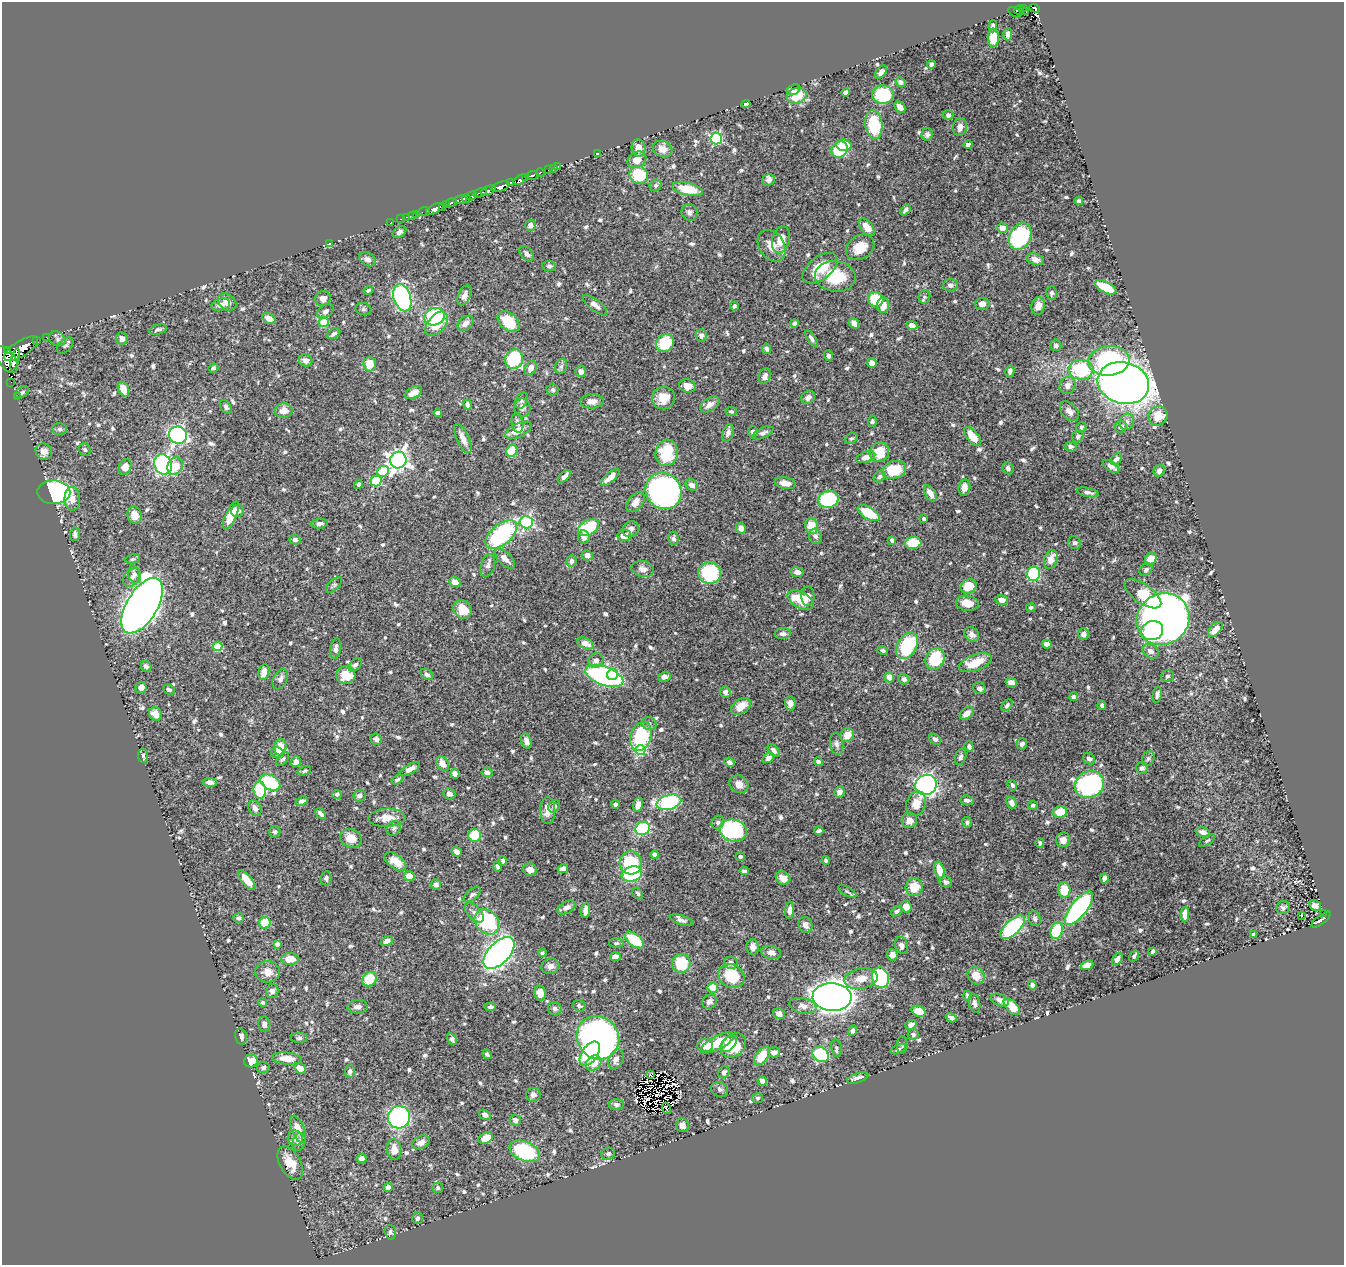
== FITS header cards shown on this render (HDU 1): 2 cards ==
NAXIS1  =                 1342
NAXIS2  =                 1263

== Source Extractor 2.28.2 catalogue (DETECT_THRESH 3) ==
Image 1342 x 1263 px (HDU 1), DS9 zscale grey, 1 PNG px = 1 image px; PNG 1346 x 1267 px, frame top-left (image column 1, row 1263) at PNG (2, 2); each listed source drawn as its Kron ellipse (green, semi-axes under 4 px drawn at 4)
Background 0.5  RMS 0.0081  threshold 0.0243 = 3 sigma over >= 5 px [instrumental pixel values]
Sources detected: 769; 7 with non-positive FLUX_AUTO (blend fragments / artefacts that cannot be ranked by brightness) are neither listed nor drawn; of the other 762, the 500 brightest by FLUX_AUTO listed and drawn (262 fainter detections omitted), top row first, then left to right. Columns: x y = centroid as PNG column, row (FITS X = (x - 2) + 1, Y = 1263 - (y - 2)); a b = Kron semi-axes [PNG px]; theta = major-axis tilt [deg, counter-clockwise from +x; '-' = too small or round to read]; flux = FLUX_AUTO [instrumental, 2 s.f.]
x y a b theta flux
1023 8 4 3 - 43
1035 8 5 3 - 22
1019 10 5 3 - 57
1026 11 3 3 - 9.7
1015 12 7 3 -29 50
993 26 6 4 85 1.3
1008 34 6 4 89 2.9
993 38 9 5 -88 10
931 64 4 3 - 1.5
881 72 7 4 50 2.2
900 82 5 4 - 1.7
793 90 7 5 26 1.8
845 92 4 4 - 1.6
883 95 11 9 1 31
797 96 10 8 18 14
746 104 4 4 - 2.3
900 107 6 4 -45 3.8
948 115 5 5 - 1.6
874 124 14 8 -82 28
960 127 8 7 - 3.4
927 135 6 6 - 1.7
716 139 6 5 - 66
844 145 7 5 -4 20
968 145 4 4 - 1.6
638 148 8 7 - 6.1
662 149 10 8 -22 5.1
839 150 8 7 - 27
598 154 4 3 - 2.6
637 160 10 7 30 7.2
558 167 3 2 - 2.6
553 168 2 2 - 4.2
548 170 3 3 - 17
540 172 4 3 - 24
532 175 6 3 19 140
639 175 10 8 -38 23
525 177 3 2 - 60
520 180 7 4 31 87
769 180 6 5 - 2.1
510 182 3 3 - 32
656 185 6 5 - 1.1
500 187 9 4 20 400
688 189 16 6 -12 16
488 190 8 3 25 140
480 193 7 3 16 130
471 196 5 3 - 100
466 199 4 3 - 41
460 200 6 4 12 60
1079 201 4 4 - 1.4
451 202 5 3 - 120
447 204 4 3 - 94
443 207 2 2 - 26
435 209 9 4 26 360
905 210 6 4 47 1.6
424 211 6 2 18 3.8
689 212 8 8 - 1.9
417 214 2 2 - 4.4
413 215 3 2 - 15
407 217 3 2 - 8.7
400 219 3 2 - 8.8
390 223 2 2 - 1.1
530 225 5 5 - 3.2
867 227 10 5 -51 7.5
1002 228 5 5 - 6.9
399 232 8 5 37 1.6
1020 237 14 10 61 50
781 240 14 8 75 8.8
329 243 3 3 - 14
772 246 17 12 -56 7.3
860 247 15 11 34 9.9
527 254 9 5 -49 2.1
367 259 9 6 -30 2.7
1035 259 9 5 -18 3.4
549 266 7 5 -6 1.4
820 268 20 11 37 14
835 276 20 15 -6 20
950 285 7 6 - 1.6
1105 287 12 5 -26 17
368 290 5 4 - 1.1
1051 293 7 5 86 1.6
465 295 11 6 65 3.4
924 297 7 5 77 1.3
323 298 8 7 - 3.4
402 298 14 8 -72 120
876 299 8 7 - 19
227 302 10 7 -40 3.8
982 304 7 6 - 3.2
221 305 9 6 14 2.4
595 305 15 5 -39 2.6
883 305 8 6 87 6.6
734 306 4 3 - 1.1
1038 306 9 6 78 4.4
363 309 8 6 -14 1.2
325 311 9 6 34 2
434 317 10 8 18 37
269 318 7 5 -26 4.4
324 322 5 4 - 22
509 322 12 8 -43 19
465 323 9 6 42 3.1
794 323 4 4 - 1.2
854 323 5 4 - 3.4
437 324 14 8 49 14
912 325 5 4 - 3.2
158 329 9 5 14 1.5
334 334 7 4 32 2
701 335 6 5 - 1.9
46 337 2 2 - 5.9
57 339 8 7 - 1.9
122 339 6 5 - 2.6
811 339 9 4 -56 1.5
36 341 3 2 - 15
665 343 9 8 - 24
65 345 10 6 45 1.6
1056 345 6 5 - 1.7
21 349 19 7 32 890
767 349 5 4 - 1.5
7 351 3 2 - 42
829 356 5 4 - 1.7
7 359 15 8 -56 730
15 359 11 4 75 220
514 359 10 9 - 54
306 360 7 6 - 2.7
1109 361 21 14 6 72
872 363 5 4 - 3.1
370 364 7 6 - 9.5
561 366 7 6 - 1.6
213 368 5 4 - 1.1
531 368 7 5 62 4
1081 370 12 10 0 35
581 371 6 5 - 3.1
1010 371 6 4 76 1.6
765 376 8 6 67 2.7
11 382 2 2 - 2.2
1123 383 26 20 -15 510
1067 385 9 7 62 3.2
687 386 8 6 -16 4.8
123 389 8 5 -66 5.6
552 390 6 6 - 1.1
22 392 7 5 35 1.6
414 392 9 5 30 4.9
17 397 2 2 - 4.7
808 397 7 6 - 2.9
663 398 11 11 - 7.9
522 400 8 6 68 1.5
592 401 12 7 2 3.5
710 404 10 6 34 3.6
467 405 5 4 - 1.9
226 407 7 5 -56 1.7
522 408 9 8 - 3
284 410 9 7 10 5.9
731 411 6 4 -11 1.1
1069 411 11 7 -48 3
438 413 4 4 - 1.8
1158 416 10 9 - 9.8
872 421 5 4 - 1.1
1127 422 8 7 - 2.2
517 423 10 5 -79 2.5
1081 427 5 4 - 1.1
1121 427 6 5 - 3.3
60 429 7 6 - 1.5
518 430 14 7 26 6.2
753 431 5 5 - 1.5
728 433 9 5 69 2.4
763 433 11 5 25 2
178 435 9 8 - 130
972 436 11 5 -51 9.8
1078 436 6 5 - 1.4
463 438 16 6 -65 4.8
851 438 7 5 34 1.1
1070 447 6 5 - 1.5
85 449 6 5 - 1.1
44 451 9 8 - 3.4
512 451 6 5 - 16
879 452 10 9 - 14
667 453 13 11 78 22
866 457 10 5 19 3.4
1116 459 6 5 - 1.8
398 460 8 8 - 330
163 464 10 8 -68 130
175 466 9 7 63 8.8
1111 466 9 4 -33 2.5
125 467 8 6 66 4.6
1008 468 6 5 - 1.8
894 470 12 8 19 17
383 471 6 5 - 19
1159 471 6 5 - 2
564 476 8 4 45 2.2
610 477 11 5 42 4.7
879 477 6 5 - 1.3
376 481 5 5 - 36
785 483 11 5 -9 4.5
358 484 5 4 - 1.2
692 485 6 5 - 3
964 488 8 6 80 3.5
663 491 19 17 -48 240
54 492 16 12 -2 99
1088 492 11 4 -12 1.9
930 493 9 5 -58 4.4
72 499 12 8 -88 4.2
828 499 10 8 15 54
636 502 11 7 52 4.9
238 511 6 6 - 2.4
869 513 12 6 -30 19
135 515 9 7 -75 6
231 515 15 5 66 13
924 519 4 4 - 1.8
526 522 6 6 - 79
319 524 8 5 6 1.9
812 526 8 6 -78 12
588 528 11 7 30 29
741 528 6 5 - 3.6
631 529 8 7 - 2.8
75 534 7 5 86 2
501 535 19 10 40 59
624 536 7 5 6 4.8
816 536 8 6 -70 1.7
584 537 7 6 - 2.3
673 538 7 5 -81 1.4
295 540 6 4 -16 1.6
892 540 4 4 - 1.5
913 543 8 6 5 14
1074 543 7 6 - 1.2
587 555 6 5 - 2.6
505 558 13 6 -45 3.6
133 559 7 5 11 1.1
1051 559 10 6 69 4.2
1151 559 6 5 - 6.1
571 561 6 5 - 1.9
488 565 12 7 73 2.2
643 569 11 8 -10 3.8
1146 570 7 5 45 1.5
797 572 6 5 - 2.5
710 573 11 10 - 44
134 574 9 6 -74 1.9
1034 574 7 6 - 43
132 578 10 7 56 2.4
455 582 5 5 - 4.6
334 585 10 5 44 1.1
969 586 8 7 - 11
1143 594 21 9 -35 20
808 596 10 6 89 2.5
800 600 14 8 -29 17
1002 600 6 5 - 3.8
967 603 11 7 -8 6.5
142 606 31 15 59 920
1031 607 4 4 - 1.2
463 609 10 8 -49 8.9
1163 619 27 25 39 610
1215 629 9 5 47 3.6
1152 631 11 9 16 60
783 634 8 5 3 2.4
972 634 8 6 -44 2.1
1083 634 6 5 - 2.4
585 643 9 5 -24 4.7
1047 644 5 4 - 3
218 646 5 4 - 16
907 646 14 9 60 38
336 649 10 5 82 2.3
883 650 5 4 - 1.1
1151 651 9 6 -32 2.6
935 659 11 9 61 22
596 660 8 7 - 2.9
975 663 17 8 20 13
355 665 8 5 44 1.3
146 666 6 5 - 1.5
264 672 8 5 77 5.8
427 674 7 5 -37 1.5
346 675 9 9 - 13
612 675 5 5 - 26
604 676 20 9 -21 97
1167 676 7 6 - 1.1
664 677 6 5 - 2.2
889 677 5 4 - 4.2
280 679 11 7 64 2.2
904 679 5 5 - 1.8
1011 683 6 4 -14 3.3
141 688 5 5 - 2.6
979 688 6 5 - 1.5
169 690 6 4 -24 1.4
725 692 6 5 - 2.2
1157 695 8 4 79 1.9
1074 697 4 4 - 1.8
790 703 7 5 -84 2.8
1007 705 6 4 49 1.3
1102 705 4 3 - 1.6
741 706 11 7 34 7.1
967 713 8 5 40 4.3
155 714 7 6 - 6.1
649 724 7 6 - 1.7
847 735 7 6 - 5.8
641 736 15 10 72 47
376 739 6 5 - 1.8
935 739 6 4 -39 1.5
526 741 8 5 -73 2.4
837 744 11 6 -79 1.9
1022 744 6 5 - 1.4
280 747 8 6 85 11
969 747 5 4 - 1.4
640 750 5 5 - 44
774 750 7 4 -48 1.9
277 752 6 5 - 1.9
143 756 7 5 -82 1.2
960 757 8 5 70 1.5
768 758 6 4 37 2.4
283 759 8 4 50 1.1
1089 759 6 5 - 1.7
1148 759 7 6 - 1.3
296 762 5 5 - 2.8
729 762 5 4 - 2.1
818 762 4 3 - 1.6
443 764 8 5 -57 4.9
1142 768 6 6 - 1.4
410 769 11 5 29 3.3
304 771 7 4 21 1.1
487 772 5 4 - 2.4
455 774 5 4 - 2.6
397 780 6 4 32 1.1
210 782 7 4 -7 2
270 783 11 7 -29 40
739 784 10 8 -35 3.9
1089 784 15 13 31 89
926 785 11 10 - 150
1012 785 6 4 -57 1.2
260 790 8 6 -85 30
839 792 6 5 - 3.1
337 794 5 4 - 1.2
449 794 6 5 - 2.7
359 796 6 6 - 1.8
967 800 7 4 -5 1.8
302 801 6 4 23 1.7
669 802 12 7 14 72
1011 803 6 5 - 2.8
615 804 4 4 - 1.3
916 804 12 9 68 6.5
638 805 7 5 76 4.2
1033 805 5 4 - 1.1
554 806 6 5 - 1.4
255 808 8 6 -63 2.4
548 810 13 7 -89 5
1060 812 7 5 11 11
321 814 6 3 -48 1.7
387 818 19 9 2 6.6
909 820 8 7 - 4.2
718 822 7 6 - 1.3
967 822 5 5 - 1.2
394 828 8 6 46 1.5
643 828 7 6 - 35
733 831 14 11 -14 63
819 831 4 3 - 1.4
275 832 6 5 - 1.5
1203 832 7 5 -17 2.5
475 835 6 6 - 18
351 838 11 9 -20 7.3
1063 840 7 7 - 3.2
1207 841 9 4 33 1.1
1040 843 5 4 - 1.2
457 852 5 4 - 3.2
655 854 4 4 - 3.6
740 856 5 4 - 1.3
826 860 4 4 - 1.2
395 861 12 7 -36 7
502 861 5 4 - 1.3
631 863 11 11 - 35
498 866 5 4 - 1.8
563 869 5 4 - 3.9
530 870 7 6 - 3
939 870 9 5 -75 8.5
744 871 4 4 - 1.4
632 874 10 7 17 36
409 876 5 5 - 5.8
326 878 7 5 81 1.3
783 878 8 6 -34 4.8
1104 878 5 4 - 3
247 880 12 5 -50 8.4
946 882 6 5 - 1.7
436 885 5 5 - 2
914 887 9 8 - 11
1064 890 8 6 -86 11
847 891 10 4 -29 1.1
638 894 6 4 -52 1.1
472 895 10 5 39 1.4
1315 906 6 5 - 2.6
566 907 10 6 28 2.7
906 907 6 5 - 5.9
1079 908 20 8 52 140
1283 908 7 6 - 1.5
586 910 7 4 84 4.9
789 910 9 4 86 2.3
897 911 6 4 39 1.6
474 913 11 6 -48 2.5
1323 913 2 2 - 5.8
1185 914 7 4 89 4.6
1302 916 3 2 - 2
239 918 5 5 - 1.4
1035 918 8 6 -70 1.5
682 920 12 4 -16 1.8
1321 920 12 4 37 100
487 922 14 11 -53 42
265 923 6 6 - 12
806 925 8 7 - 2.7
1013 927 15 7 43 66
1057 931 8 6 69 25
1254 934 3 3 - 1.5
634 940 11 6 -38 24
387 941 6 4 28 2.9
616 943 7 5 2 1.1
277 944 4 4 - 2.2
901 945 8 6 -71 2.8
753 947 8 6 -88 2.9
1153 951 4 3 - 1.1
499 953 19 10 46 240
542 953 4 4 - 1.1
771 953 10 6 -11 2.9
892 955 6 5 - 3.3
1134 956 6 3 54 1.3
615 957 5 4 - 4.9
290 959 9 6 2 7.8
1117 959 7 4 54 2.3
681 963 9 9 - 20
731 963 7 6 - 2.2
1087 965 6 4 22 4.8
550 966 9 7 17 3
268 972 12 10 -5 6.2
731 976 14 11 -32 20
976 976 9 8 - 7.1
880 978 10 8 -74 52
369 979 8 6 50 16
861 979 17 10 10 7.7
1032 985 4 4 - 2
713 988 5 5 - 14
272 991 7 6 - 2.5
540 993 7 6 - 5.3
968 996 5 4 - 1.4
832 997 19 14 -3 530
1000 1000 9 5 -23 2.4
263 1002 4 4 - 1.1
709 1002 8 6 41 2.5
975 1003 10 5 -77 1.6
579 1006 6 5 - 1.7
803 1006 13 7 -12 4.1
357 1007 10 6 3 2.8
490 1007 5 4 - 1.4
1012 1007 10 5 -46 10
555 1009 7 6 - 1.6
918 1011 7 5 -18 8.2
779 1014 6 5 - 2.6
951 1018 5 4 - 1.8
264 1024 8 6 -82 2
911 1025 6 4 19 2.5
853 1030 5 4 - 1.8
913 1034 5 5 - 1.6
241 1037 8 5 -76 2.1
299 1038 8 5 1 1.4
598 1038 22 20 -53 410
452 1039 6 4 -60 1.5
717 1043 18 7 27 12
729 1044 10 6 44 6.8
705 1045 8 6 -3 8.7
733 1045 14 10 41 17
902 1045 8 5 88 1.3
836 1048 8 5 -80 1.3
898 1049 8 4 24 1.1
774 1052 6 5 - 2.8
487 1054 5 4 - 1.4
590 1054 14 8 55 19
820 1054 9 7 -37 38
762 1056 10 6 54 12
287 1058 15 6 -5 7.4
616 1059 10 7 68 3.4
251 1061 7 6 - 8.5
594 1063 8 7 - 8
263 1067 6 5 - 1.3
300 1068 6 5 - 5.3
350 1071 7 5 87 1.6
724 1072 6 5 - 2
650 1074 3 2 - 2.2
858 1078 11 4 18 2.5
762 1081 5 4 - 2.6
720 1089 9 7 -26 1.6
533 1095 7 7 - 2.1
757 1098 5 5 - 1.1
616 1105 7 5 -2 1.8
666 1108 5 2 - 1.4
485 1115 6 4 -33 2.4
399 1117 11 11 - 88
515 1120 5 5 - 1.8
682 1125 7 6 - 2.9
298 1129 14 6 -67 6.8
295 1138 8 7 - 2.6
486 1138 8 5 30 9
299 1142 9 6 72 2
421 1142 9 6 24 3.4
394 1149 10 7 -82 5.8
525 1151 16 9 -22 46
608 1154 7 6 - 1.4
362 1158 5 4 - 2.5
290 1163 18 10 -61 9.1
388 1187 4 4 - 3.5
438 1188 5 5 - 1.1
417 1218 6 5 - 1.3
390 1232 7 5 -75 1.3
At the frame edge (FLAGS 8, measured only in part): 1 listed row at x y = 7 359
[262 fainter detections neither listed nor drawn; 7 non-positive-flux detections neither listed nor drawn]